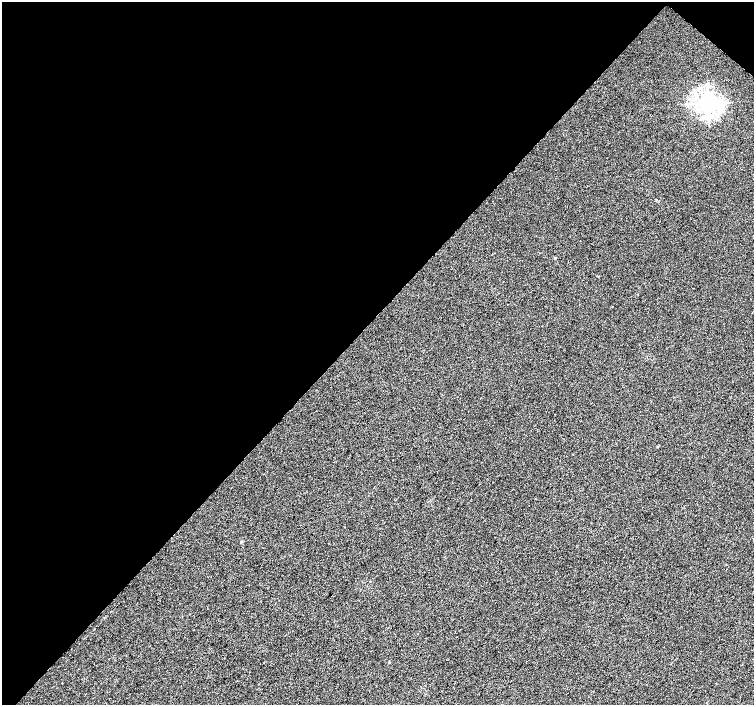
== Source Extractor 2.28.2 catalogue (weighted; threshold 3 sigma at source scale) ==
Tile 2 of 4 x 4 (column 2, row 1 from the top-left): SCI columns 1509-3011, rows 4455-5860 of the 6016 x 6029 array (HDU 1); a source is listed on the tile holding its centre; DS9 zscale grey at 2 x 2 block average (1 PNG px = mean of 2 x 2 image px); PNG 756 x 707 px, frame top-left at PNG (2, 2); no overlay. Shown black and unused: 46% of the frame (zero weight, under 2 of 3 exposures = <1% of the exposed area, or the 3 px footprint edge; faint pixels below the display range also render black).
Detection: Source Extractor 2.28.2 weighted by HDU 2 'WHT'; one run over the whole footprint, this tile lists its part. Background 0.0066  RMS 0.0079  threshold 0.0355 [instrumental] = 3 sigma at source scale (4.5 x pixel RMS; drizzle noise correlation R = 1.50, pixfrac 1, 0.0396/0.0396 arcsec/px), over >= 5 px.
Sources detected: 5; all 5 listed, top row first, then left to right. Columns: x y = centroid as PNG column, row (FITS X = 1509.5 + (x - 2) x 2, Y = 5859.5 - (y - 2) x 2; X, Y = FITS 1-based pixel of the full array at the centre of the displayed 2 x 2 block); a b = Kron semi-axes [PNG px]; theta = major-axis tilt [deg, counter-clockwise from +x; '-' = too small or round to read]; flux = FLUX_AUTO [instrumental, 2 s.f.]
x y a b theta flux
708 103 5 5 - 1500
555 258 3 3 - 1.4
241 542 3 3 - 2
389 662 3 2 - 1.2
109 698 2 2 - 1.2